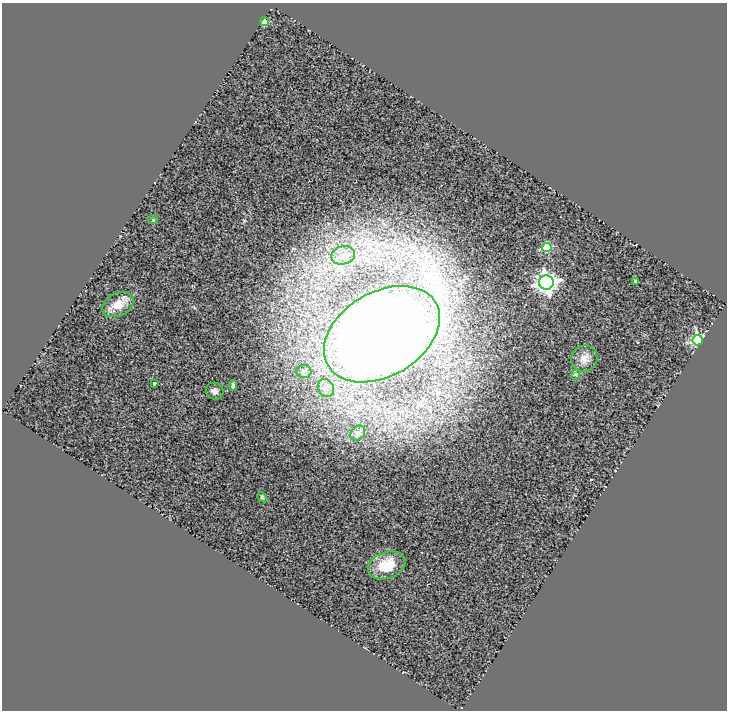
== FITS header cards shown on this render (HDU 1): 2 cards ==
NAXIS1  =                  725
NAXIS2  =                  708

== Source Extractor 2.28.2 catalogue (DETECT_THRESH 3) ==
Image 725 x 708 px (HDU 1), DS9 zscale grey, 1 PNG px = 1 image px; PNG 729 x 712 px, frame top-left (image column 1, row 708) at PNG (2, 3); each listed source drawn as its Kron ellipse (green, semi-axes under 4 px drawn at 4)
Background 0.86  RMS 0.24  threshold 0.719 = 3 sigma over >= 5 px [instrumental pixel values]
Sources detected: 19; all 19 listed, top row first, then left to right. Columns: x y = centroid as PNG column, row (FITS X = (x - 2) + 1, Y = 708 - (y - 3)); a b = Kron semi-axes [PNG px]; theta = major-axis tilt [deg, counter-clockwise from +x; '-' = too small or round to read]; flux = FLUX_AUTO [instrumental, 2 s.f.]
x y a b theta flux
265 21 4 4 - 350
153 220 5 4 - 16
547 247 4 4 - 800
343 255 12 9 11 150
635 281 3 3 - 32
546 282 7 7 - 10000
118 304 16 11 26 240
382 334 62 42 31 34000
698 340 5 5 - 3100
584 358 13 12 - 150
304 371 7 6 - 43
576 374 5 3 - 24
154 383 3 3 - 18
233 385 5 3 - 25
326 388 9 7 -63 82
215 391 9 8 - 70
358 433 8 6 45 48
262 497 6 4 -46 18
387 565 19 13 20 400